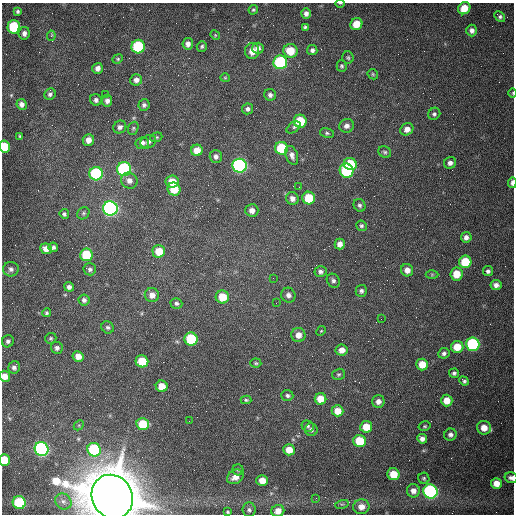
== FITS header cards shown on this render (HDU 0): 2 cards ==
NAXIS1  =                  512 /fastest changing axis
NAXIS2  =                  512 /next to fastest changing axis

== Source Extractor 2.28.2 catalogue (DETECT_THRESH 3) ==
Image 512 x 512 px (HDU 0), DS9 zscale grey, 1 PNG px = 1 image px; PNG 516 x 516 px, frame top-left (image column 1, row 512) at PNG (2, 3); each listed source drawn as its Kron ellipse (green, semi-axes under 4 px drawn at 4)
Background 1540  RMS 24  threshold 71.7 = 3 sigma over >= 5 px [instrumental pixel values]
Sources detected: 162; all 162 listed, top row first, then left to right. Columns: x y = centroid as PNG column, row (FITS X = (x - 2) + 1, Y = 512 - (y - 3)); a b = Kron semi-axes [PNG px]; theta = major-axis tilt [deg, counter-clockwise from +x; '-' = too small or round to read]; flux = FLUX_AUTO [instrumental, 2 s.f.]
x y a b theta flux
340 3 5 3 - 1.4e+03
464 8 6 5 - 2.4e+04
253 10 5 4 - 2.3e+03
18 11 4 4 - 2.9e+03
306 14 5 5 - 5.7e+03
500 16 6 4 -44 3.7e+03
356 24 6 5 - 2.3e+04
14 27 7 6 - 9.3e+04
305 27 4 4 - 2.8e+03
472 30 6 5 - 6.2e+03
24 33 6 5 - 6.2e+03
215 35 5 4 - 1.7e+03
51 36 5 4 - 2.5e+03
188 44 6 5 - 7.3e+03
202 46 5 5 - 3.3e+03
138 47 7 6 - 1.3e+05
258 48 6 5 - 7.1e+03
312 50 5 5 - 4.7e+03
252 51 8 7 - 1.3e+04
290 51 7 7 - 3.3e+04
348 58 6 5 - 2.7e+03
118 59 5 4 - 2.3e+03
280 62 7 7 - 2.0e+05
342 66 6 5 - 2.7e+03
98 68 5 5 - 7.6e+03
373 74 6 4 -47 2.2e+03
225 78 5 4 - 1.8e+03
136 80 6 5 - 7.4e+03
513 93 4 3 - 1.5e+03
50 94 6 5 - 3.9e+03
105 94 2 2 - 8.9e+02
270 95 6 5 - 4.9e+03
96 100 6 5 - 4.7e+03
107 101 6 5 - 6.1e+03
22 104 5 5 - 6.1e+03
144 105 6 5 - 4.4e+03
248 109 5 5 - 4.7e+03
434 114 6 5 - 3.5e+03
300 121 6 6 - 5.9e+04
347 126 7 6 - 7.0e+03
120 127 7 6 - 5.6e+03
293 127 8 5 35 4.0e+03
133 128 7 5 69 2.7e+03
407 129 7 5 35 1.1e+04
327 133 7 5 -10 3.0e+03
20 136 3 3 - 1.6e+03
156 137 6 4 20 2.3e+03
88 140 6 5 - 1.2e+04
148 142 8 6 29 5.5e+03
142 143 6 6 - 6.6e+03
4 147 6 5 - 5.7e+04
282 148 6 6 - 8.7e+04
197 150 6 5 - 1.8e+04
385 152 6 5 - 3.1e+03
292 155 10 6 -70 7.1e+03
216 157 6 6 - 5.5e+03
450 163 6 5 - 7.0e+03
350 164 6 6 - 7.1e+04
240 166 7 7 - 4.4e+05
124 169 7 7 - 2.6e+05
346 171 7 6 - 1.2e+05
96 174 6 6 - 2.0e+05
129 181 8 7 - 8.9e+03
172 182 7 6 - 2.8e+04
512 183 5 3 - 4.7e+03
299 187 2 2 - 9.9e+02
174 189 7 6 - 3.5e+04
292 198 6 6 - 7.9e+03
309 198 6 6 - 4.7e+04
360 205 6 5 - 3.6e+03
110 208 7 7 - 5.4e+05
252 210 6 6 - 8.8e+03
83 213 6 5 - 3.1e+03
64 214 5 4 - 3.4e+03
361 226 5 5 - 3.1e+03
466 237 5 5 - 6.7e+03
340 244 5 5 - 8.9e+03
53 247 5 4 - 4.3e+03
46 249 6 5 - 1.2e+04
159 251 6 6 - 3.2e+04
86 255 6 6 - 6.7e+04
465 262 6 6 - 5.7e+04
11 269 7 7 - 6.0e+03
90 269 6 6 - 4.5e+03
407 270 6 6 - 1.1e+04
488 271 5 5 - 4.1e+03
320 272 6 5 - 4.3e+03
432 274 6 4 0 2.0e+03
456 274 6 6 - 2.8e+04
273 278 2 2 - 6.8e+02
333 281 7 6 - 4.4e+03
496 285 5 5 - 7.3e+03
69 287 5 4 - 5.5e+03
361 291 6 5 - 4.2e+03
152 295 7 7 - 1.1e+04
288 295 7 7 - 7.0e+03
222 297 6 6 - 3.2e+04
84 300 5 5 - 4.8e+03
176 303 6 5 - 3.6e+03
276 303 2 2 - 1.1e+03
47 313 4 4 - 2.5e+03
381 319 2 2 - 7.1e+02
108 327 6 6 - 3.8e+03
321 331 5 4 - 1.9e+03
298 335 7 7 - 1.2e+04
51 338 6 5 - 2.5e+03
191 339 6 6 - 1.0e+05
8 341 6 5 - 4.2e+03
473 344 7 6 - 2.0e+05
457 347 6 6 - 2.8e+04
57 348 6 6 - 4.7e+03
342 350 6 5 - 1.2e+04
444 353 6 5 - 4.3e+03
78 356 5 5 - 1.4e+04
142 361 6 6 - 4.3e+04
256 363 5 4 - 2.2e+03
422 364 6 6 - 2.4e+04
14 367 6 5 - 5.2e+03
454 373 5 4 - 3.7e+03
338 374 6 5 - 3.0e+03
5 376 5 5 - 1.3e+04
464 381 5 3 - 3.0e+03
162 386 6 5 - 2.3e+04
287 395 6 5 - 3.9e+03
321 399 6 5 - 2.5e+04
246 400 5 4 - 2.6e+03
447 400 6 5 - 1.9e+04
378 401 6 6 - 8.1e+03
337 411 6 5 - 2.0e+04
189 421 2 2 - 7.0e+02
143 424 6 6 - 6.0e+04
79 425 5 4 - 2.1e+03
308 426 6 5 - 3.1e+03
425 426 6 4 14 2.2e+03
366 427 6 5 - 2.7e+04
484 428 7 7 - 1.8e+04
311 430 6 6 - 4.4e+03
450 435 6 6 - 5.6e+03
422 439 5 4 - 7.1e+03
360 441 6 6 - 5.1e+04
42 449 7 6 - 4.1e+05
94 450 7 6 - 1.5e+05
289 450 6 5 - 2.1e+04
4 460 6 5 - 3.9e+04
238 470 5 5 - 2.7e+03
393 474 6 6 - 3.2e+04
235 477 9 6 30 1.3e+04
424 478 5 5 - 2.7e+03
511 478 7 5 -15 5.8e+03
262 481 6 5 - 1.9e+04
496 483 5 5 - 1.5e+04
413 491 6 6 - 1.0e+04
430 491 7 7 - 3.4e+05
112 497 22 20 -57 1.5e+07
316 498 2 2 - 3.9e+03
63 501 8 7 - 7.6e+03
19 503 6 6 - 1.0e+05
342 504 7 4 16 2.7e+03
361 507 8 7 - 1.3e+04
249 510 7 6 - 4.1e+03
278 511 6 6 - 1.4e+04
228 512 4 3 - 2.1e+03
At the frame edge (FLAGS 8, measured only in part): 9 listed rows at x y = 340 3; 513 93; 4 147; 512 183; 5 376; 4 460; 511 478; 112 497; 278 511